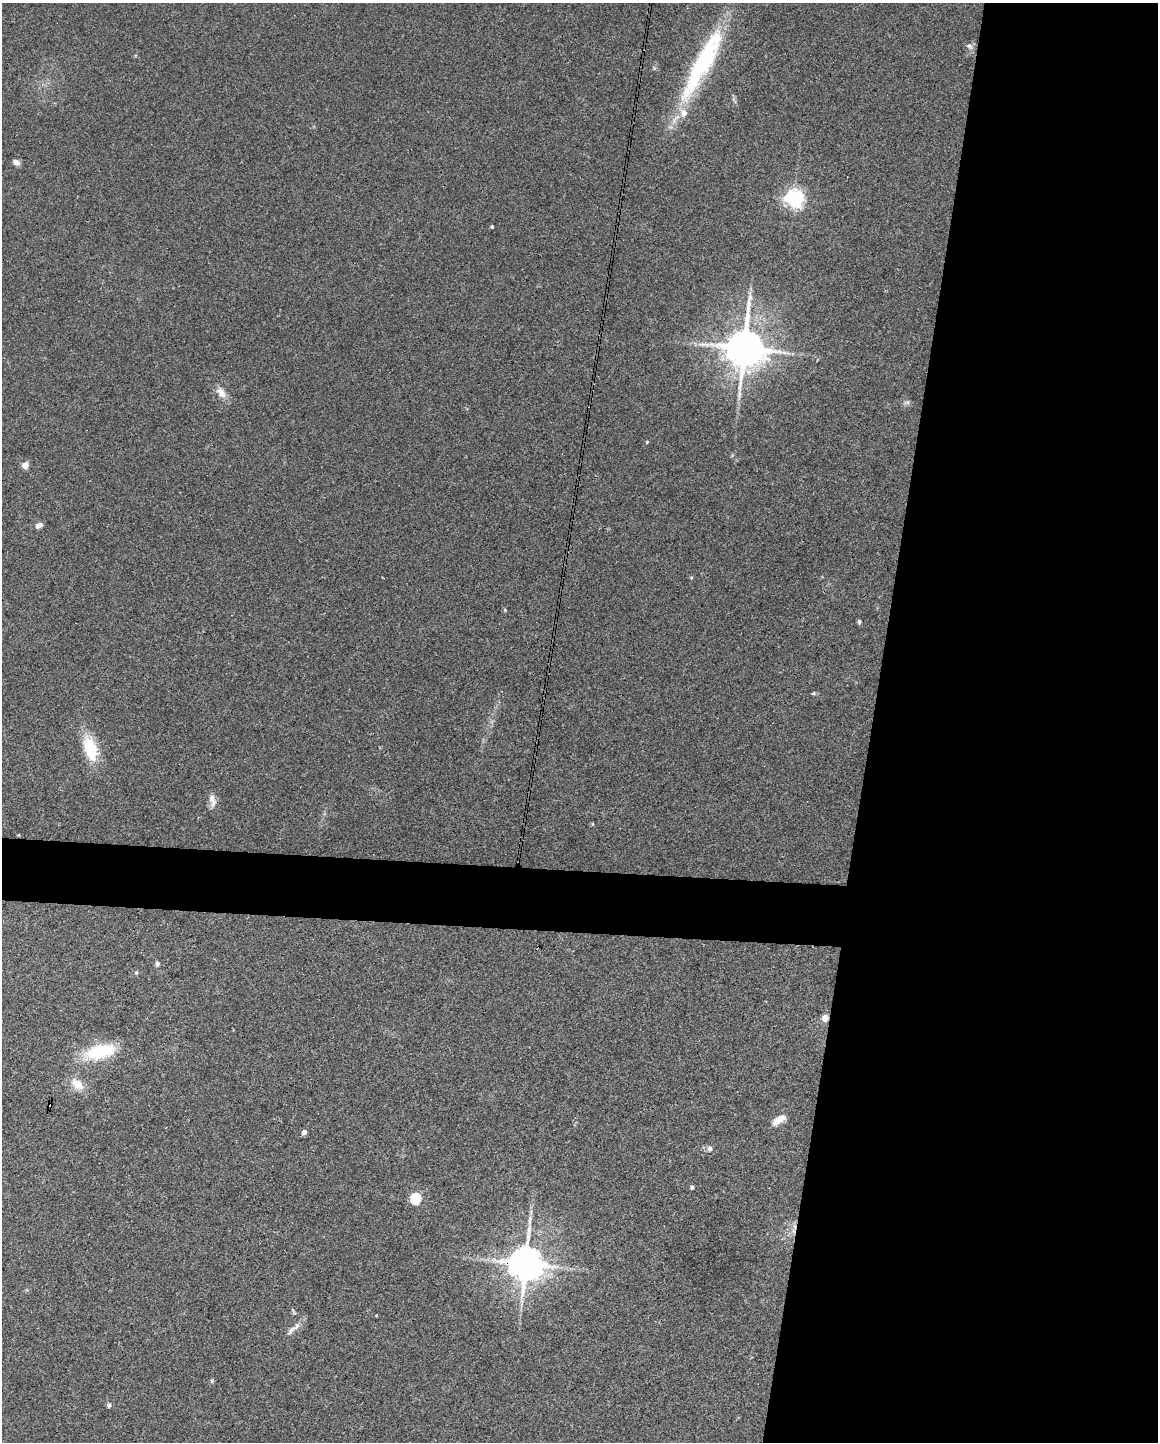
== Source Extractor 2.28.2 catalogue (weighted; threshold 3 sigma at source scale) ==
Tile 8 of 4 x 3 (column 4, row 2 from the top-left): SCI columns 3470-4625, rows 1661-3100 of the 4625 x 4647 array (HDU 1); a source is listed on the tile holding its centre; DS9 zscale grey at full resolution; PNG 1160 x 1444 px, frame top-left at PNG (2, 3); no overlay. Shown black and unused: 28% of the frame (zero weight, under 3 of 4 exposures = <1% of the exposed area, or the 3 px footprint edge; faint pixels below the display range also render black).
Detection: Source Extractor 2.28.2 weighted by HDU 2 'WHT'; one run over the whole footprint, this tile lists its part. Background 0.0823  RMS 0.0066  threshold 0.0296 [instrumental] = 3 sigma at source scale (4.5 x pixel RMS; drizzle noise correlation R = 1.50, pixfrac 1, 0.05/0.05 arcsec/px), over >= 5 px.
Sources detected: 39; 1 inside a brighter object's white glare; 2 cosmic-ray / hot-pixel residue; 1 long thin detection or spike segment (spike, bleed or trail) — not listed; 1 inside a brighter listed object's ellipse — not listed separately; the other 34 listed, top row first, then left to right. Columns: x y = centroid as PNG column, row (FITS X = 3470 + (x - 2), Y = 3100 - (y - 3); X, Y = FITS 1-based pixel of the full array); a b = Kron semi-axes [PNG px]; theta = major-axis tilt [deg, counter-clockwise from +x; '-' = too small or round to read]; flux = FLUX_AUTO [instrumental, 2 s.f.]
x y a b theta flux
969 46 10 6 -46 2.3
702 64 100 19 62 82
16 162 8 6 -24 2.7
794 198 7 6 - 300
492 226 3 3 - 0.89
744 348 12 10 86 2400
221 393 16 9 -54 5.8
907 402 9 5 17 1.6
647 442 4 3 - 0.71
25 465 5 4 - 12
39 525 8 5 26 3.1
691 577 5 4 - 0.71
505 610 5 4 - 0.73
859 622 4 4 - 1.4
813 693 5 4 - 0.78
90 748 30 15 -72 24
212 800 19 8 -78 4.5
18 835 5 3 - 0.52
157 964 7 5 -87 1.7
136 973 5 5 - 0.89
825 1018 5 4 - 11
98 1051 37 22 15 29
77 1084 20 12 -38 9
779 1120 17 7 33 7.4
304 1132 4 4 - 3.8
710 1148 7 6 - 2.2
692 1187 5 4 - 1
416 1199 6 5 - 52
526 1264 10 9 - 1800
522 1301 7 4 -89 1.6
376 1315 3 3 - 0.58
291 1330 16 6 47 3.7
212 1381 6 4 -90 0.89
109 1405 5 4 - 2
Overlapping masked pixels (flux is a lower limit): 2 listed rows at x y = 825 1018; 526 1264